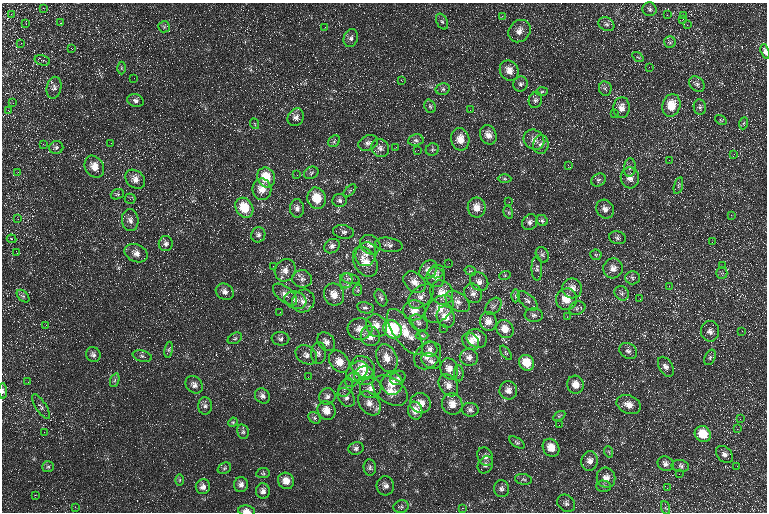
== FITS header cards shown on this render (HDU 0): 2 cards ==
NAXIS1  =                  765 / Axis length
NAXIS2  =                  510 / Axis length

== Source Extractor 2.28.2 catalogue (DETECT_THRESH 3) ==
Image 765 x 510 px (HDU 0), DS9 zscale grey, 1 PNG px = 1 image px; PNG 769 x 514 px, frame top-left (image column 1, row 510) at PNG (2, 3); each listed source drawn as its Kron ellipse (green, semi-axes under 4 px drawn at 4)
Background 18.7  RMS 9.3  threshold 27.9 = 3 sigma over >= 5 px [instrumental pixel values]
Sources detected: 261; all 261 listed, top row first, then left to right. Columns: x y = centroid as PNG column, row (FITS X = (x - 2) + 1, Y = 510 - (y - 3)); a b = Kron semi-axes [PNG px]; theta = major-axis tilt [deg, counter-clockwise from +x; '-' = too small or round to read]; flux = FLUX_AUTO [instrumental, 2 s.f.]
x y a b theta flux
43 8 3 2 - 840
650 9 7 7 - 1600
11 14 2 2 - 400
667 15 3 2 - 590
684 15 3 3 - 440
502 16 3 2 - 1700
683 19 3 2 - 910
442 22 8 5 -61 1500
61 23 3 2 - 400
26 24 3 2 - 980
606 24 8 6 -29 1800
687 25 2 2 - 330
164 27 6 5 - 1200
325 27 3 3 - 320
520 31 12 10 46 5000
351 38 9 7 72 2400
670 42 6 6 - 1300
21 43 2 2 - 1300
72 49 3 2 - 630
765 51 7 4 -74 2900
638 57 6 3 -35 690
42 60 8 5 -15 1300
649 67 2 2 - 320
121 68 6 4 -89 780
509 71 10 9 - 5800
134 78 2 2 - 680
401 80 2 2 - 370
521 84 7 7 - 1900
697 84 9 6 -45 2200
54 88 11 7 79 2400
605 88 7 6 - 1400
443 89 7 5 13 1400
542 92 6 4 3 900
535 100 8 6 71 1800
136 101 8 6 -16 2300
13 103 3 3 - 600
671 105 11 9 73 15000
430 106 7 5 -69 1300
700 107 8 6 -80 1600
622 108 10 8 84 4800
8 110 3 3 - 650
470 110 2 2 - 730
614 113 2 2 - 1700
296 117 9 7 59 3100
721 120 6 4 -34 710
744 123 6 4 70 800
255 124 5 3 - 560
488 135 10 8 -66 5000
460 139 11 9 -78 7700
416 140 7 6 - 1700
534 140 11 9 -43 4200
334 141 6 5 - 1000
111 143 3 2 - 640
368 143 10 7 24 2400
43 144 3 3 - 730
541 145 9 8 - 3000
56 147 7 6 - 1700
396 147 2 2 - 360
380 148 9 8 - 3200
432 149 7 6 - 1200
418 150 2 2 - 350
734 154 3 3 - 820
669 160 2 2 - 330
568 165 3 3 - 460
94 167 11 9 -58 6800
630 167 9 6 84 1700
18 172 2 2 - 300
311 173 7 6 - 1600
297 175 2 2 - 360
266 177 10 8 -65 16000
630 178 10 9 - 4400
135 179 11 8 -40 4700
505 179 7 3 -1 930
598 180 7 6 - 1500
678 186 9 3 74 1000
262 189 10 9 - 7100
350 191 8 3 46 720
117 194 7 5 18 960
317 198 11 9 -75 14000
130 199 5 5 - 1000
339 200 7 6 - 1800
509 202 2 2 - 290
477 207 10 9 - 6800
244 208 10 8 -55 16000
297 208 9 7 -89 2500
605 209 10 8 -56 3300
508 212 6 4 -73 990
731 215 2 2 - 400
18 219 3 2 - 380
130 220 11 8 -81 3300
542 220 6 5 - 1300
530 222 8 7 - 2400
343 232 10 7 -12 2300
258 235 8 7 - 1800
617 238 8 6 -13 1600
11 239 5 4 - 980
712 242 2 2 - 310
166 244 7 7 - 2200
370 245 11 9 -36 4100
389 245 14 7 -9 2900
332 246 8 7 - 2600
17 253 3 2 - 420
136 253 12 8 -22 4700
366 254 12 10 74 4200
542 255 8 6 -63 1700
596 255 6 5 - 1000
365 262 16 11 -61 9900
449 263 2 2 - 290
273 266 2 2 - 310
723 266 3 3 - 450
537 268 12 5 -89 1700
613 268 10 9 - 4300
285 270 11 10 - 4800
428 270 10 8 50 4100
470 271 6 4 -16 810
436 272 8 6 24 1600
722 273 6 6 - 1200
505 275 6 3 19 700
436 277 10 9 - 5100
632 278 7 6 - 1600
302 279 10 8 -10 3000
350 279 10 5 -14 1900
346 281 7 6 - 2700
415 282 13 9 -40 5300
479 282 10 8 -44 3200
669 286 2 2 - 1500
572 288 10 10 - 5500
358 290 6 3 71 840
225 292 9 7 -30 3200
442 293 13 11 -55 6600
473 293 10 8 -61 3200
622 293 8 6 -46 1800
285 294 14 7 -39 3900
334 295 11 10 - 7300
23 296 7 4 -44 1200
421 296 15 9 43 4600
515 296 6 4 -90 1100
381 298 9 5 -64 1800
566 299 11 10 - 11000
640 299 3 2 - 450
295 300 11 8 -19 3500
303 301 12 11 - 5100
457 301 14 8 -36 4200
528 301 12 6 -43 2400
493 306 10 6 49 2000
365 308 8 5 -11 1900
577 308 8 6 23 1900
439 309 16 11 45 8200
414 310 11 10 - 6600
280 312 3 2 - 320
534 315 9 7 -3 2000
446 317 11 9 -72 7300
567 317 3 2 - 840
488 321 9 8 - 5200
419 323 10 7 -35 2200
46 325 2 2 - 990
376 326 11 10 - 6200
443 328 2 2 - 340
360 329 12 11 - 6800
393 329 10 8 -41 49000
505 329 9 8 - 7200
710 331 10 9 - 3400
742 331 2 2 - 260
405 332 27 11 -55 14000
370 336 10 9 - 6200
422 336 6 4 -2 1300
235 338 8 5 28 1100
477 338 10 9 - 7400
280 339 9 7 -7 2100
471 341 9 7 -45 5100
326 342 10 8 -50 3300
430 349 8 7 - 2600
169 350 8 4 82 1100
628 351 9 7 -31 2400
318 353 11 7 88 2600
506 353 8 4 -54 960
93 355 8 7 - 2200
306 355 11 8 -35 3500
142 356 10 5 -14 1500
428 356 15 11 46 6200
469 357 9 8 - 3300
710 357 8 5 64 1300
387 358 14 10 -69 7200
431 361 10 7 -25 2600
339 362 12 9 -51 8300
527 363 8 7 - 14000
363 367 12 10 -35 9500
666 367 11 6 -60 3100
449 369 11 8 -71 5400
357 371 12 9 37 5500
459 373 8 4 -87 1100
364 376 10 9 - 9400
308 377 2 2 - 400
398 378 8 6 33 1600
115 380 7 4 71 1300
353 380 8 6 46 2100
28 382 3 2 - 590
392 383 11 11 - 8500
194 385 10 7 -46 2700
448 385 12 8 -57 4400
575 385 9 8 - 6100
346 387 10 6 60 1900
371 388 11 10 - 4400
508 390 9 8 - 4000
3 391 8 4 -88 1300
390 391 19 12 -36 8200
262 396 8 7 - 2400
327 396 8 8 - 2500
346 397 10 7 -56 2800
369 403 13 9 -49 5500
420 403 10 10 - 7400
452 404 11 10 - 7000
629 405 12 9 -23 5300
205 406 9 7 -88 2300
41 407 14 5 -58 1900
326 410 10 8 -57 6700
470 410 8 7 - 2300
415 411 9 7 -81 6000
559 416 6 4 33 940
315 418 6 5 - 1200
740 419 3 2 - 400
233 422 5 4 - 710
559 425 2 2 - 360
737 429 3 2 - 870
44 432 2 2 - 300
243 432 7 5 -76 1400
703 434 8 7 - 15000
517 443 9 4 -34 1200
356 448 7 6 - 1900
551 448 9 8 - 7800
609 452 6 3 -72 660
724 454 10 7 -44 3000
485 456 10 7 -63 2600
589 461 10 8 78 4400
666 464 8 7 - 2500
485 465 9 7 59 2300
680 466 9 6 -8 1900
737 466 2 2 - 240
48 467 6 5 - 1100
370 467 8 6 -84 1700
224 468 7 5 23 1100
263 473 7 5 8 910
679 474 3 2 - 540
606 478 10 9 - 5000
523 479 8 5 -9 1400
180 480 6 4 89 900
286 481 8 7 - 6200
241 485 7 7 - 2900
385 486 9 8 - 2900
603 486 7 5 -2 1600
203 487 7 7 - 3300
667 488 2 2 - 250
502 489 8 7 - 2100
263 491 7 7 - 2900
35 495 2 2 - 360
566 503 10 8 -40 2000
401 506 8 6 18 1500
75 507 3 2 - 560
462 508 3 3 - 1000
666 508 7 4 -69 980
247 511 8 5 -8 3700
At the frame edge (FLAGS 8, measured only in part): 3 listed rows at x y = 765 51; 3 391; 247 511